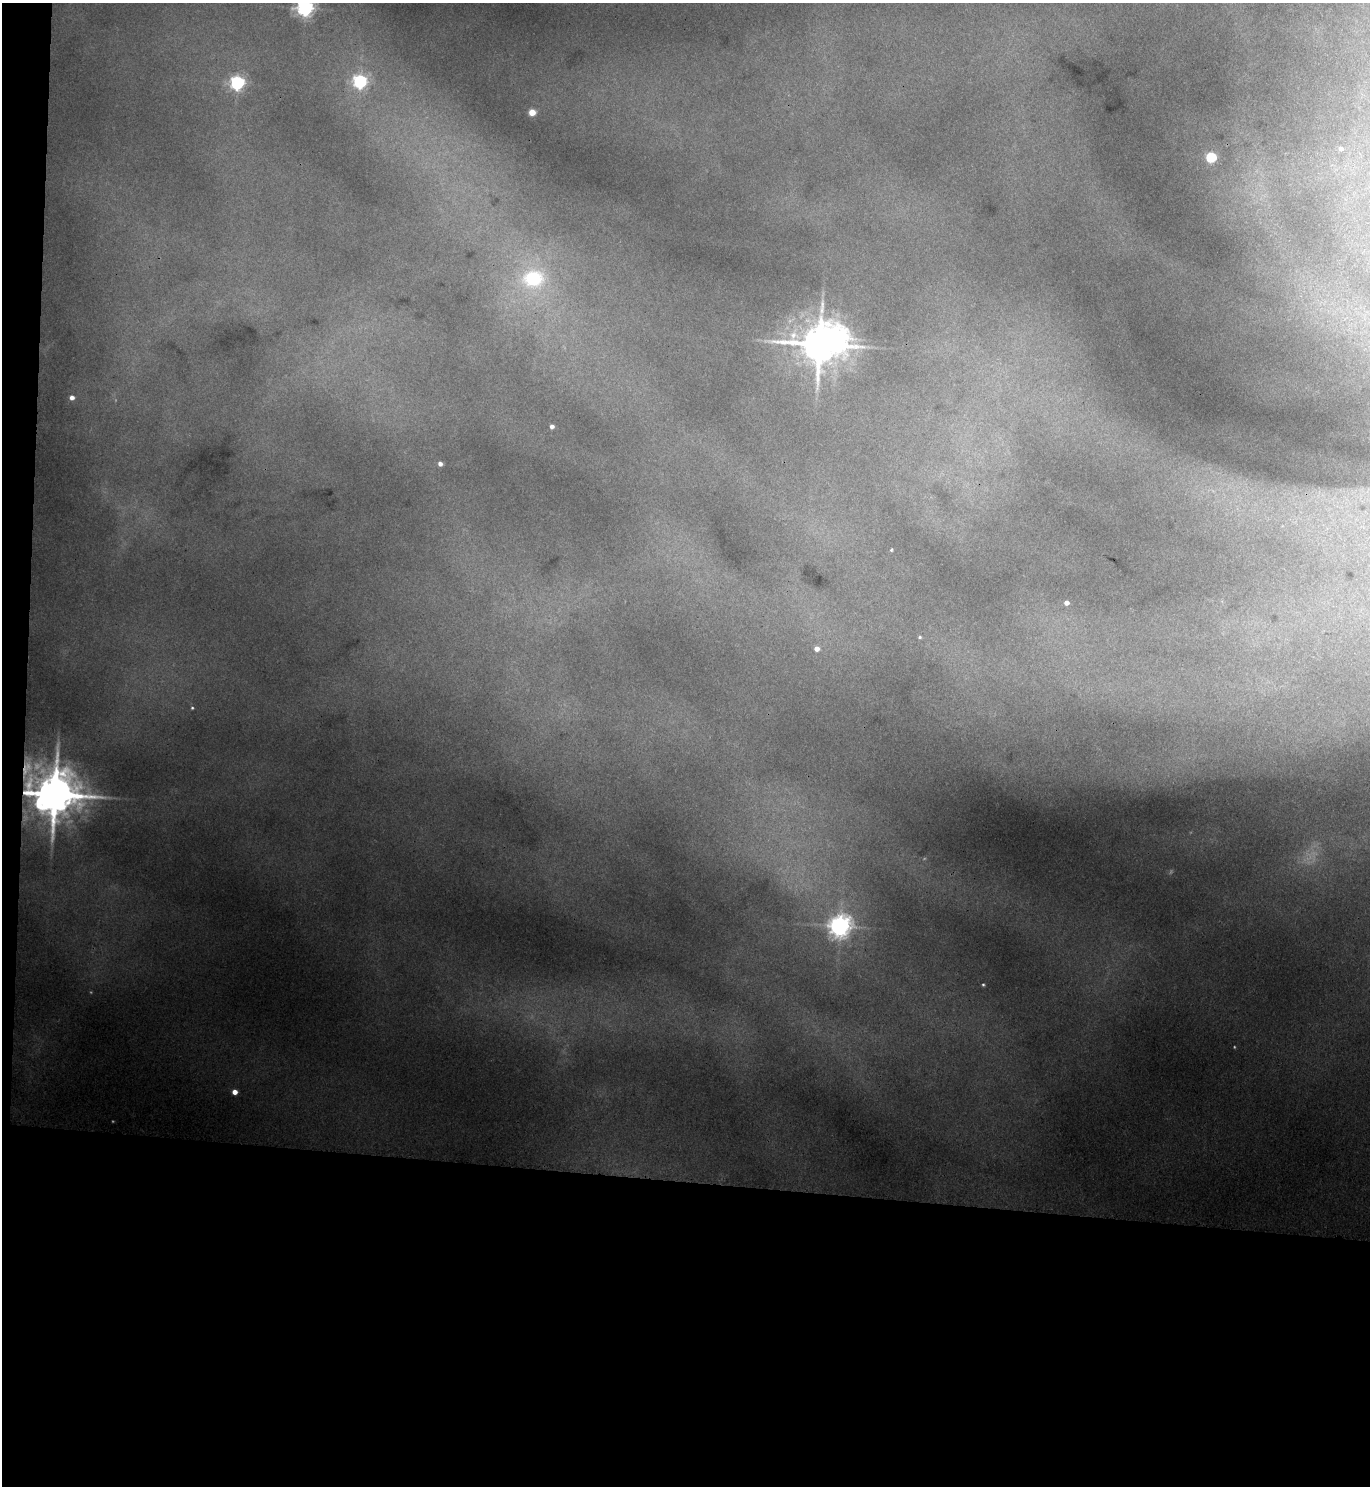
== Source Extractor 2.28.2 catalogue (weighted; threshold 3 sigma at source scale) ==
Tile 7 of 3 x 3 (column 1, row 3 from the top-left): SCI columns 171-1538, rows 11-1494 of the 4546 x 4474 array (HDU 1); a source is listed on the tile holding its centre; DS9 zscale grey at full resolution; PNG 1372 x 1488 px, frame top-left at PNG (2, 3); no overlay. Shown black and unused: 22% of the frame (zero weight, under 3 of 4 exposures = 6% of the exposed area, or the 3 px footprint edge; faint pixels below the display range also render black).
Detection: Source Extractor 2.28.2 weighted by HDU 2 'WHT'; one run over the whole footprint, this tile lists its part. Background 0.178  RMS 0.0099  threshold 0.0446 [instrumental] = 3 sigma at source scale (4.5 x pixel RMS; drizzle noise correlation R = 1.50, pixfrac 1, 0.05/0.05 arcsec/px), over >= 5 px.
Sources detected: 22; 1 too faint to see at this stretch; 1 inside a brighter object's white glare — not listed; the other 20 listed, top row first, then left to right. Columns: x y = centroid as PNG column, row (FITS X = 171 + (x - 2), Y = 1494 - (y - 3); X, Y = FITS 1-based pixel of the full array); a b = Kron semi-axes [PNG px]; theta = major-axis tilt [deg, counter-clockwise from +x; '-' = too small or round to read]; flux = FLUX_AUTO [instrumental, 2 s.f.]
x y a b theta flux
305 8 6 6 - 440
360 81 6 6 - 220
237 83 6 6 - 280
532 112 5 4 - 22
1341 148 5 5 - 4
1211 157 5 5 - 79
533 278 30 24 7 70
819 344 12 11 - 3500
72 397 4 4 - 4.8
552 426 4 4 - 4.4
440 464 4 4 - 4.6
891 550 4 3 - 1
1066 603 5 4 - 6.1
920 637 5 4 - 1.4
817 649 5 5 - 7.2
192 708 4 3 - 1.1
54 794 14 12 4 5000
840 926 8 7 - 750
983 985 4 3 - 1.2
235 1092 4 4 - 9.2
Overlapping masked pixels (flux is a lower limit): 1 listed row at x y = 54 794
Isophote crosses this tile's border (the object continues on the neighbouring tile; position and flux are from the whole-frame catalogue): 1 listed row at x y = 305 8